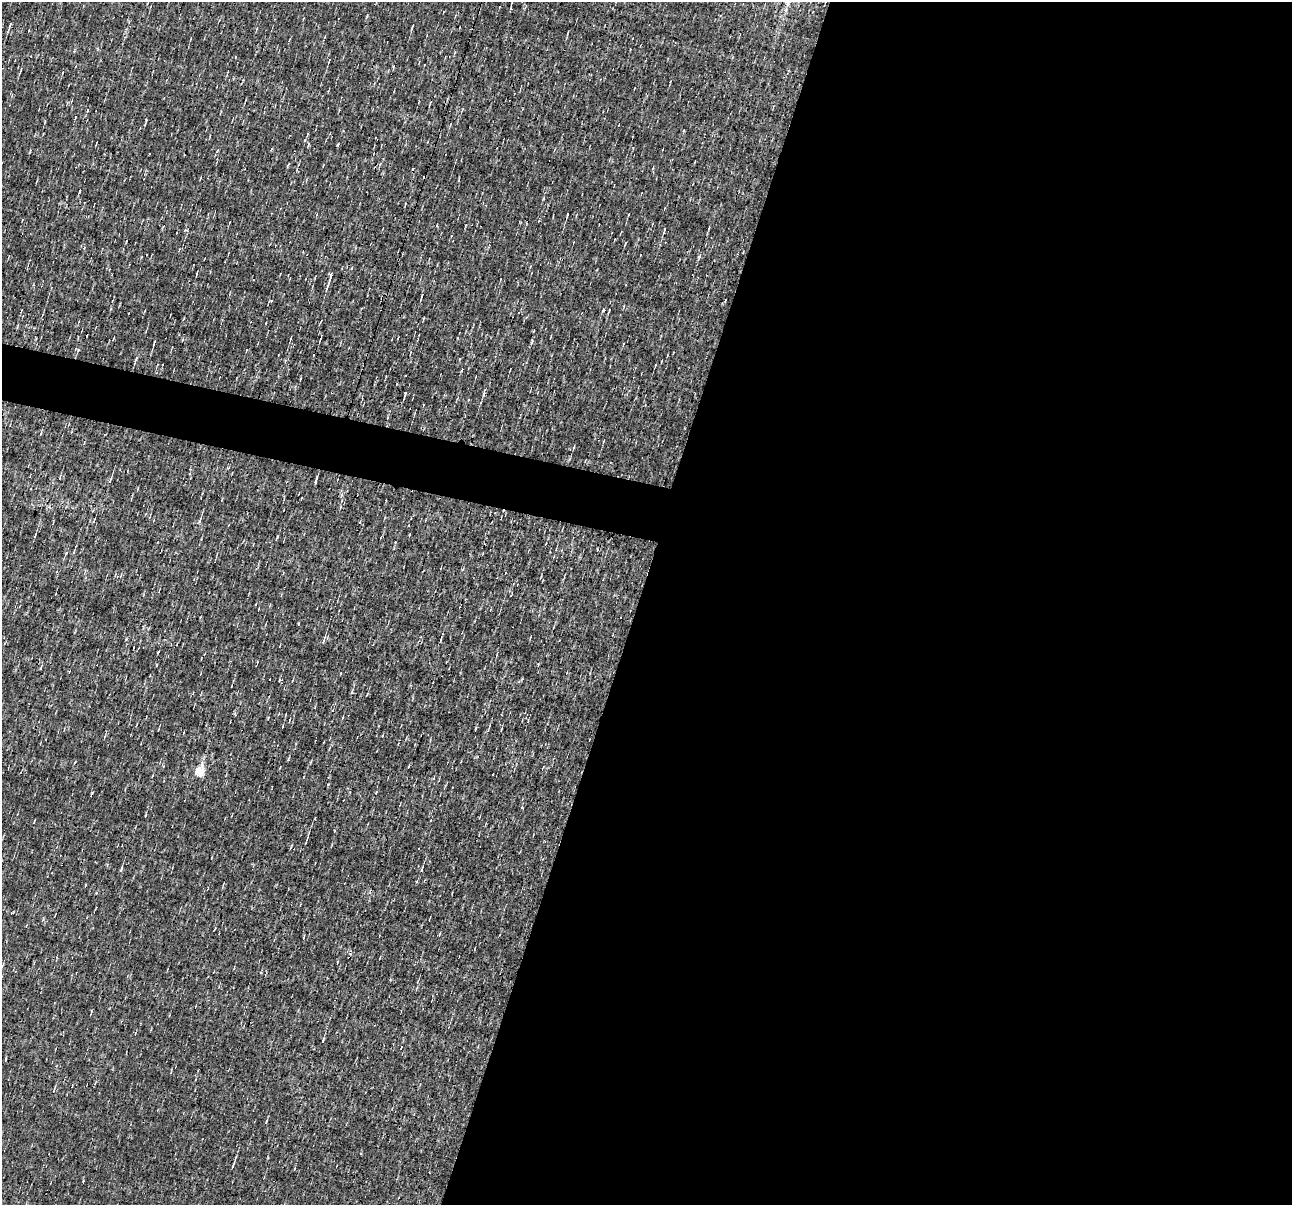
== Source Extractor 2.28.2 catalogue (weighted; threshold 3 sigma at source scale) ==
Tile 12 of 4 x 4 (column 4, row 3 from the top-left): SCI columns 3872-5161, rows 1453-2655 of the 5161 x 5185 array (HDU 1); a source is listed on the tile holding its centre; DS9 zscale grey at full resolution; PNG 1294 x 1207 px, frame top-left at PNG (2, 2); no overlay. Shown black and unused: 53% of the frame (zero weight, under 3 of 4 exposures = <1% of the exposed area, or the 3 px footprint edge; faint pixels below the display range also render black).
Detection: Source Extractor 2.28.2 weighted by HDU 2 'WHT'; one run over the whole footprint, this tile lists its part. Background 8.59e-04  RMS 0.042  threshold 0.191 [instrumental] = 3 sigma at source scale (4.5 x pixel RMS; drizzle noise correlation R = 1.50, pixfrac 1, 0.05/0.05 arcsec/px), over >= 5 px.
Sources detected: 48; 3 cosmic-ray / hot-pixel residue — not listed; the other 45 listed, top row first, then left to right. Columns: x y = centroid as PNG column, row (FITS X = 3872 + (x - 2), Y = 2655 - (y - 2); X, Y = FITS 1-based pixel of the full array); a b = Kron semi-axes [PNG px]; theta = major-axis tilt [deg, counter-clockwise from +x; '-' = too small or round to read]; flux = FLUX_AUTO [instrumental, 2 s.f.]
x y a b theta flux
10 25 7 3 72 7.6
325 36 5 3 - 3.6
329 60 5 2 - 3.9
21 69 6 3 72 4.6
308 144 6 3 -89 4.3
567 214 4 2 - 6.1
664 230 7 2 75 6.4
451 236 4 2 - 3.1
352 268 5 3 - 3.4
196 275 4 3 - 4.1
331 276 6 3 72 38
422 296 6 2 74 6.5
725 301 4 3 - 3.4
291 338 5 2 - 5.5
154 342 6 2 76 4.7
136 359 9 3 69 7.3
405 393 4 3 - 3.6
604 440 5 2 - 3.2
573 448 5 3 - 3.9
110 480 9 3 68 6.2
316 481 9 3 75 8.8
341 495 6 4 85 7.6
200 520 11 4 65 9.6
35 536 5 3 - 4.9
277 537 5 3 - 3.9
283 573 3 3 - 3.5
323 640 11 3 72 11
440 641 4 3 - 3.8
158 652 3 2 - 9.7
270 679 2 2 - 2.2
352 692 5 3 - 4.6
367 694 3 2 - 3
268 718 4 3 - 3.1
475 729 5 2 - 3.6
488 730 5 3 - 3.8
199 773 6 5 - 240
145 815 5 3 - 3.6
305 843 3 2 - 2.9
121 869 7 3 73 9.6
422 869 6 2 83 5.7
323 1041 6 3 60 5.3
401 1048 4 3 - 2.7
54 1090 5 3 - 4.1
266 1121 4 3 - 3.8
233 1165 11 3 71 8.8
Unlisted compact peaks at least as high as the median listed source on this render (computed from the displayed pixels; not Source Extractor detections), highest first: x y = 699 257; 126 639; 186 230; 361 1153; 36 338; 83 1181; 433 778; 334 830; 310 762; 163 766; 466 225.